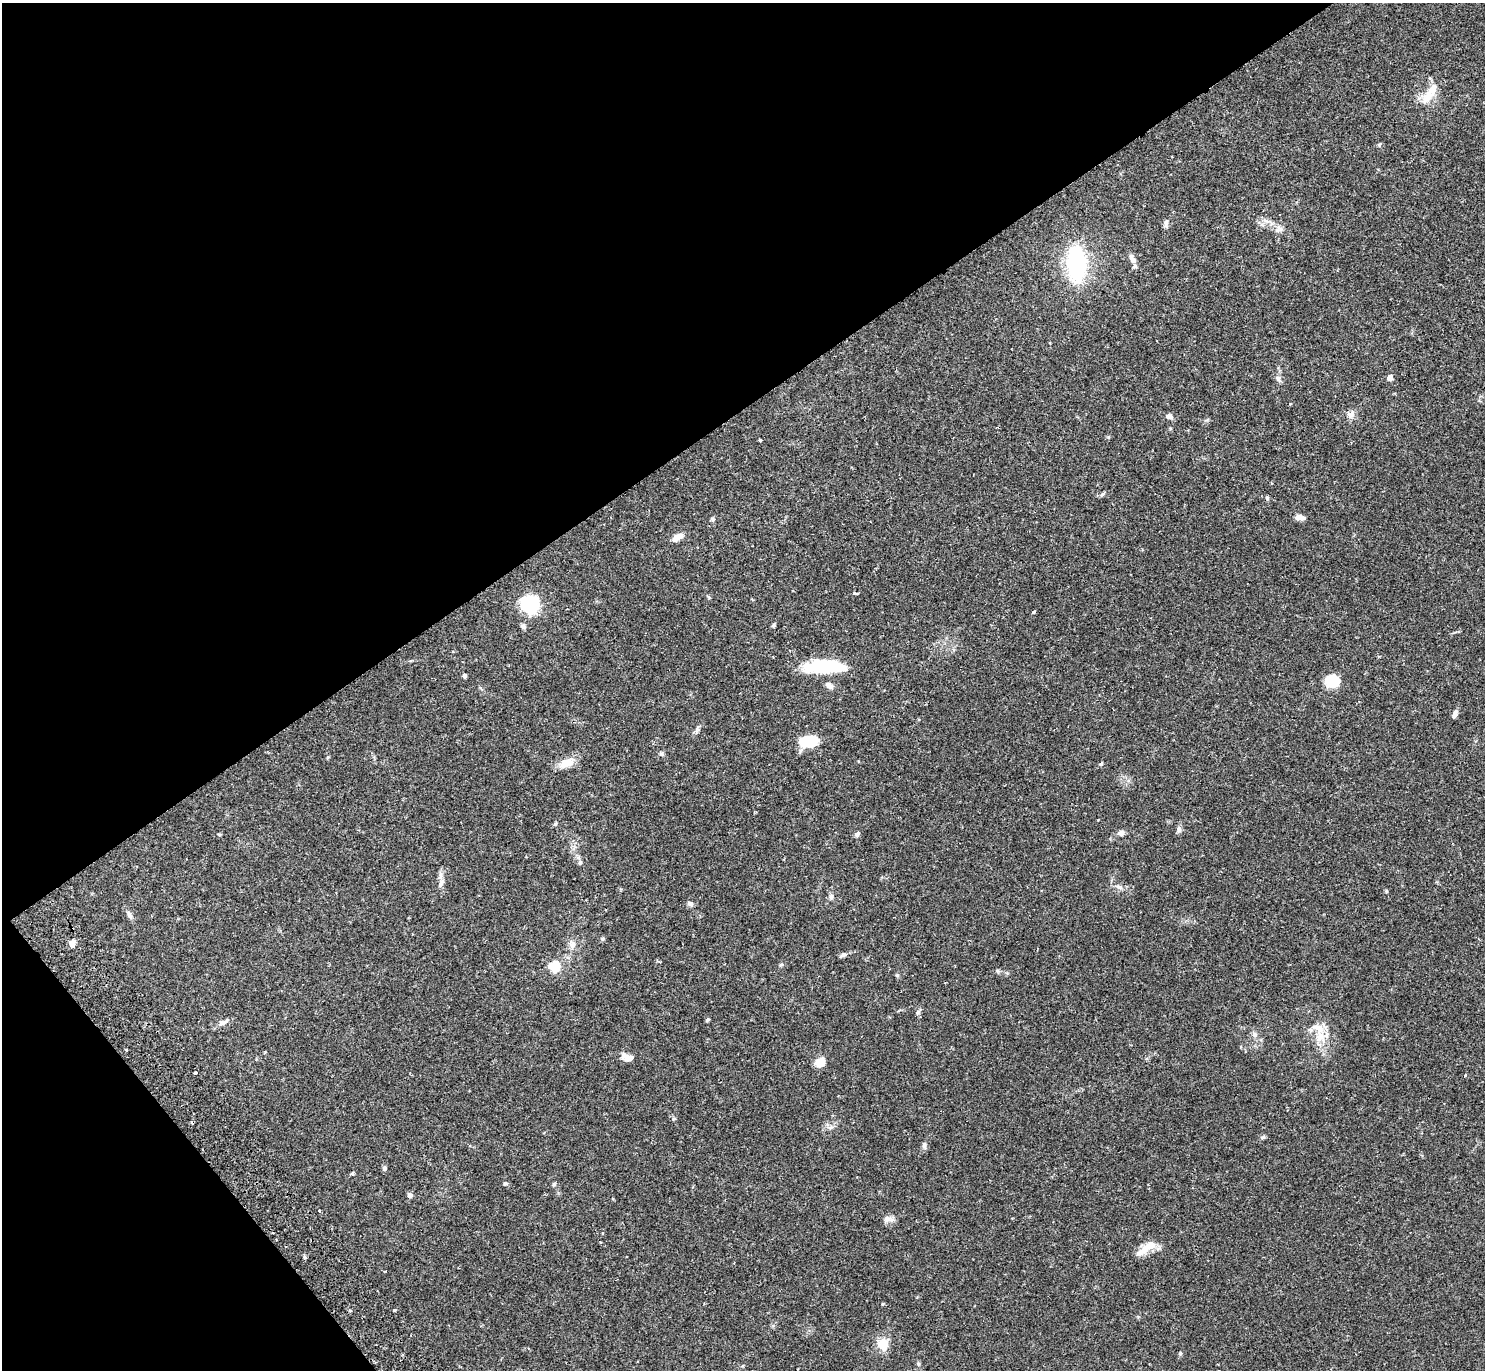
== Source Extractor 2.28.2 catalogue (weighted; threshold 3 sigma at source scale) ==
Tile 5 of 4 x 4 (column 1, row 2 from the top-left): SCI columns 49-1531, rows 2935-4302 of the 6031 x 6007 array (HDU 1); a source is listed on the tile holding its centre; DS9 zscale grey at full resolution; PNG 1487 x 1372 px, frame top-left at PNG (2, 3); no overlay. Shown black and unused: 34% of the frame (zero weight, under 2 of 3 exposures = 3% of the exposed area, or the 3 px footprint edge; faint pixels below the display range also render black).
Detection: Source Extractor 2.28.2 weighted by HDU 2 'WHT'; one run over the whole footprint, this tile lists its part. Background 0.0994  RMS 0.0061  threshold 0.0275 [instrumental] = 3 sigma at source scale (4.5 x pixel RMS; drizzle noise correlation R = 1.50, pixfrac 1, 0.05/0.05 arcsec/px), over >= 5 px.
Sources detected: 83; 1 inside a brighter object's white glare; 2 cosmic-ray / hot-pixel residue — not listed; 8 inside a brighter listed object's ellipse — not listed separately; the other 72 listed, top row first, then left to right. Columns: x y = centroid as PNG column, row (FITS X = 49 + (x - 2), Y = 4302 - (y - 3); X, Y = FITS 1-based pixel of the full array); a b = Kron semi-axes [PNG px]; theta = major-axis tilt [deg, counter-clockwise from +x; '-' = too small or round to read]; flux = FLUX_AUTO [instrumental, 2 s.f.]
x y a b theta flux
1427 97 24 12 50 9.4
1379 145 6 4 55 0.77
1166 223 11 5 -89 1.8
1280 228 11 4 -23 2.1
1133 260 10 7 -40 2.2
1076 264 31 17 -88 64
1390 378 7 6 - 2.3
1278 379 9 7 -43 2.1
1290 404 3 3 - 0.79
1351 415 11 8 32 3.1
1169 416 8 6 -8 2.4
760 440 3 3 - 0.89
1102 494 9 3 34 1.1
1267 498 6 5 - 0.86
1298 517 9 7 12 2.6
712 519 7 4 -43 0.94
677 537 13 7 34 5
530 605 21 19 -80 30
1033 612 3 3 - 1.2
773 625 6 4 41 0.93
523 626 7 6 - 1.4
826 666 43 13 4 34
464 676 4 4 - 1.6
1332 681 16 14 -4 12
829 686 11 6 -29 2.5
1455 714 9 5 68 2.5
809 741 21 12 7 16
661 754 6 5 - 1.1
328 757 5 4 - 0.6
566 763 17 11 22 8.2
1101 764 6 4 22 0.79
555 824 6 4 44 0.79
1179 829 8 6 -87 1.8
1121 833 7 6 - 2.7
857 834 6 5 - 1.5
580 863 7 4 63 1.1
441 876 12 4 -90 2.4
1119 887 10 6 -16 2.3
831 897 8 6 75 1.5
690 904 7 6 - 1.7
129 914 13 5 -63 2
72 943 5 4 - 7.3
572 944 12 8 -86 3.3
843 955 11 5 22 1.6
781 965 6 4 3 0.76
554 966 6 6 - 30
897 975 6 4 -39 0.85
918 1012 7 5 30 1.3
707 1020 6 4 32 0.7
222 1023 10 6 8 2.3
1254 1034 7 7 - 2.1
1320 1036 15 11 -79 8.2
126 1049 3 2 - 0.76
628 1058 13 8 -13 5.4
820 1062 8 6 28 11
195 1073 3 3 - 1.2
1465 1075 4 3 - 0.54
831 1127 7 4 19 1.3
1263 1137 7 4 43 0.95
924 1146 9 5 -83 1.6
384 1168 7 6 - 1.3
352 1173 4 4 - 1.4
505 1183 6 5 - 1
554 1184 6 4 71 0.74
410 1195 6 6 - 1.8
887 1219 9 8 - 2.9
1150 1246 21 11 26 7.8
882 1304 5 3 - 0.5
350 1310 4 3 - 1.2
394 1310 3 3 - 1
883 1344 12 11 - 8.7
918 1364 6 4 -90 0.83
Unlisted compact peaks at least as high as the median listed source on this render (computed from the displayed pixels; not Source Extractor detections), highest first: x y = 1386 891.